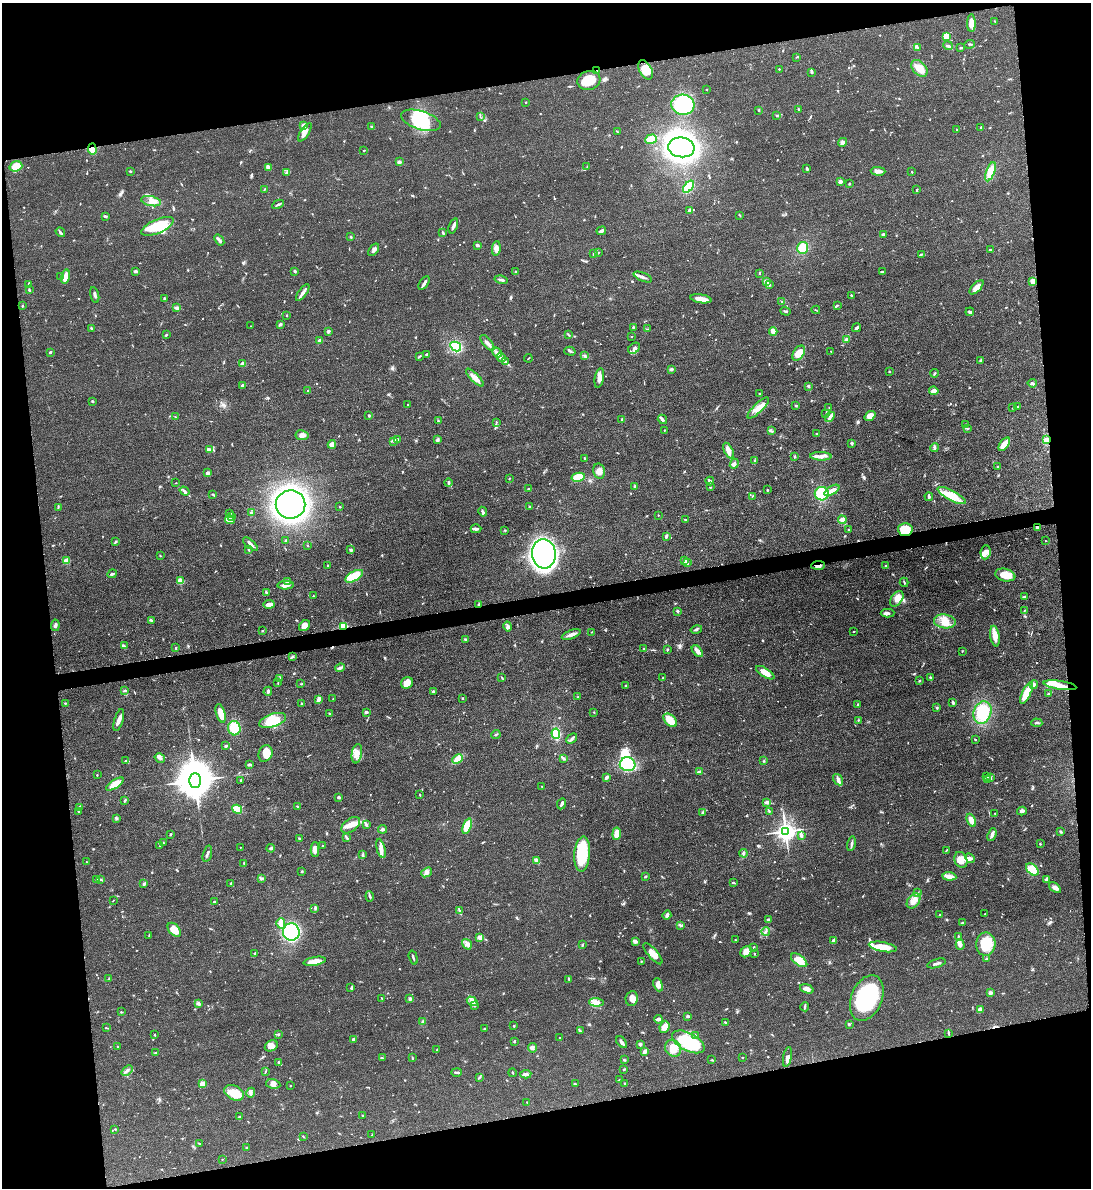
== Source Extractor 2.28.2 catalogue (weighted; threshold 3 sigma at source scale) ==
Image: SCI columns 142-4496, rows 12-4753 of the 4749 x 4765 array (HDU 1 of 3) = the unmasked area's bounding box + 8 px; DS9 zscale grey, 4 x 4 block average (1 PNG px = mean of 4 x 4 image px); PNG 1093 x 1190 px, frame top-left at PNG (2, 3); each listed source drawn as its Kron ellipse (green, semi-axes under 4 px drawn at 4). Shown black and unused: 22% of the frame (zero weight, under 3 of 4 exposures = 2% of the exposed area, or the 3 px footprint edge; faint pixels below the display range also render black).
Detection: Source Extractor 2.28.2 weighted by HDU 2 'WHT'. Background 0.0457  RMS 0.0051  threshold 0.023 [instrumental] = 3 sigma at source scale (4.5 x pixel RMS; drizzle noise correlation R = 1.50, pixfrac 1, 0.05/0.05 arcsec/px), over >= 5 px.
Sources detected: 895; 1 too faint to see at this stretch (4 x 4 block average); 3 inside a brighter object's white glare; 3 cosmic-ray / hot-pixel residue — neither listed nor drawn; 10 coinciding with a brighter row at this scale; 54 inside a brighter listed object's ellipse — not listed separately; of the other 824, all 500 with FLUX_AUTO >= 1.67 (the completeness limit of this list) listed and drawn (324 fainter detections not listed), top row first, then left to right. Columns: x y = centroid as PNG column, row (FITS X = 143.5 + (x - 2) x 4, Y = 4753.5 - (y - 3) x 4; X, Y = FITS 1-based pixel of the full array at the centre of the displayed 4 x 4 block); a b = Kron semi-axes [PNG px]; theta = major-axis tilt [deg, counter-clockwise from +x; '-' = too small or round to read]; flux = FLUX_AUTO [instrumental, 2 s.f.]
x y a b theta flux
995 21 3 2 - 2.1
971 23 9 4 90 31
946 36 4 3 - 30
970 44 5 2 - 3.6
948 46 5 3 - 6.2
961 47 4 2 - 3.2
917 48 3 2 - 2.5
797 57 2 2 - 1.7
919 68 9 6 -46 39
779 69 2 2 - 3.1
646 70 10 6 -62 48
597 71 2 2 - 4
811 73 3 2 - 2.1
589 80 11 9 16 76
706 89 2 2 - 2.9
526 102 2 2 - 5.1
683 105 11 10 - 270
798 109 2 2 - 2.2
758 110 2 2 - 2.1
776 115 4 2 - 2.5
480 117 2 2 - 1.8
421 120 20 9 -17 140
304 125 2 2 - 36
371 127 2 2 - 3.2
981 128 3 2 - 6.1
957 130 2 2 - 1.9
617 131 3 2 - 2.2
305 132 10 3 56 17
651 139 6 4 18 48
842 142 5 3 - 7
681 147 13 10 -7 830
92 149 5 4 - 44
364 150 3 2 - 2.3
399 162 3 3 - 7.6
16 166 6 5 - 45
268 167 3 2 - 20
587 167 3 2 - 2.2
807 169 3 2 - 6.7
130 171 2 2 - 2.2
878 171 7 3 -2 17
286 172 3 2 - 2.8
912 172 2 2 - 2.2
990 172 10 4 70 44
840 182 2 2 - 40
849 183 2 2 - 2.7
688 187 7 3 50 120
264 189 2 2 - 2
917 190 4 2 - 2.7
151 201 10 5 -13 20
278 204 6 2 27 5.5
689 210 3 3 - 4.1
740 215 3 2 - 2.6
105 216 3 2 - 4.4
158 226 17 7 24 120
453 226 8 2 69 11
601 231 5 2 - 7.7
60 232 5 2 - 4.3
443 232 3 2 - 3.1
883 235 3 3 - 7.7
351 237 2 2 - 1.7
219 240 6 2 -51 6.7
477 245 3 3 - 4.4
496 248 7 4 84 15
803 248 6 5 - 40
374 250 7 3 55 9.2
990 250 2 2 - 2.7
598 253 2 2 - 2.6
593 254 2 2 - 2.2
921 254 2 2 - 3
136 271 3 2 - 8.6
295 271 3 2 - 5.1
516 271 2 2 - 3.3
882 272 4 2 - 2.1
759 274 2 2 - 2.2
61 277 3 2 - 3.5
66 277 7 3 76 31
643 277 10 2 -22 10
501 280 6 2 -15 7.2
766 281 3 2 - 16
1033 281 4 3 - 30
424 283 7 2 56 11
29 284 4 2 - 4.2
769 284 3 2 - 4.9
977 287 9 4 45 22
29 290 2 2 - 3.5
303 293 10 3 54 15
95 295 8 2 -76 8.3
851 295 4 2 - 3.2
164 299 3 2 - 7.3
701 299 11 3 -9 37
782 301 2 2 - 2.8
837 305 3 2 - 3.1
22 306 3 2 - 2.4
177 308 3 2 - 9.5
816 310 4 2 - 1.9
786 311 5 2 - 3.9
970 312 4 3 - 4.7
287 315 2 2 - 2
280 324 3 2 - 7.7
251 326 2 2 - 3
633 327 2 2 - 2.2
91 328 3 2 - 2.6
857 328 5 2 - 7.5
648 329 2 2 - 1.7
328 331 2 2 - 25
773 331 4 3 - 25
166 335 3 2 - 2.7
568 335 4 2 - 2.7
631 336 2 2 - 1.8
319 340 4 2 - 2.3
846 340 3 3 - 7.8
487 343 9 3 -50 13
456 346 6 4 -29 120
634 348 6 5 - 10
570 351 6 2 -15 4.4
831 351 2 2 - 1.8
50 352 2 2 - 4.7
497 352 5 3 - 9.3
799 353 8 5 59 42
426 354 3 2 - 3.7
419 356 3 2 - 3
585 356 4 2 - 4.3
501 357 5 3 - 8.6
528 358 4 2 - 2.1
981 361 4 3 - 8.4
505 362 4 2 - 4.7
243 364 2 2 - 51
671 369 3 3 - 5.5
889 371 2 2 - 1.8
934 373 4 2 - 3.7
475 378 12 4 -46 21
599 378 10 4 79 18
1032 383 4 2 - 4.8
243 385 2 2 - 26
808 386 3 3 - 4
308 390 2 2 - 1.7
934 391 5 4 - 12
760 394 4 2 - 2.5
92 401 2 2 - 5.8
408 405 2 2 - 6.1
796 406 3 2 - 2.8
1018 407 2 2 - 2.7
758 408 14 4 44 29
829 408 3 2 - 1.7
1013 408 2 2 - 1.7
826 414 3 2 - 1.9
369 416 2 2 - 2.4
870 416 6 4 37 25
175 417 2 2 - 1.9
830 417 6 4 51 9.4
622 419 4 2 - 5.7
662 419 5 2 - 10
438 421 2 2 - 2.5
496 422 4 2 - 2.9
966 424 2 2 - 3.4
967 428 3 2 - 4.5
664 430 2 2 - 1.8
772 431 2 2 - 2.6
816 434 2 2 - 2.9
302 435 6 5 - 13
397 440 3 3 - 4.6
438 440 4 3 - 5.9
1047 440 4 3 - 16
393 441 2 2 - 2.3
852 443 2 2 - 18
332 444 4 4 - 13
1004 444 7 4 53 46
935 448 4 3 - 6.1
209 450 2 2 - 12
728 451 8 4 -63 18
821 456 10 3 -2 17
794 457 3 2 - 2.5
584 458 4 2 - 2.4
755 461 3 2 - 2.2
734 464 5 3 - 7.5
998 467 2 2 - 2.3
599 471 8 5 -77 18
207 473 2 2 - 35
578 477 7 4 11 72
509 478 2 2 - 2.1
710 481 4 2 - 6.5
176 483 3 2 - 1.7
448 483 4 2 - 5
635 486 2 2 - 5.9
710 487 2 2 - 1.8
529 489 2 2 - 2.2
767 490 2 2 - 2.7
832 490 8 4 32 21
184 491 5 2 - 6.5
213 494 3 2 - 2.9
822 494 7 6 - 99
952 495 15 5 -28 69
752 496 2 2 - 1.8
929 497 4 2 - 8
291 504 15 14 - 1100
58 507 3 2 - 2.7
340 507 2 2 - 2.6
530 507 3 2 - 3.8
483 512 5 2 - 6.7
251 513 3 2 - 3.2
229 514 3 3 - 4.8
658 515 2 2 - 2.6
231 517 4 2 - 4.6
685 519 2 2 - 3.9
230 520 5 3 - 18
842 520 4 4 - 13
1037 528 3 2 - 5.9
476 529 5 2 - 11
505 530 3 2 - 2.4
849 530 2 2 - 1.8
905 530 7 6 - 75
666 536 4 2 - 6.1
286 541 3 3 - 4.7
1045 541 2 2 - 2.4
115 542 4 2 - 3.4
251 544 9 2 -40 11
308 545 2 2 - 1.8
249 550 4 2 - 3
351 550 3 2 - 6
986 552 7 5 83 16
544 554 15 11 -83 1200
160 556 2 2 - 1.8
66 561 2 2 - 94
685 561 3 2 - 18
687 562 3 2 - 5.7
328 565 2 2 - 8.1
818 565 7 2 4 9.3
886 566 2 2 - 3.7
112 574 5 2 - 5.8
1005 575 10 6 -11 49
354 576 10 5 29 69
180 581 2 2 - 140
287 582 4 3 - 5.8
904 582 5 2 - 3.6
285 585 8 3 4 21
266 593 3 2 - 3.2
313 596 2 2 - 4.1
1024 597 3 2 - 5.2
897 599 8 5 54 21
269 604 5 3 - 27
479 605 3 2 - 4.3
1024 610 2 2 - 1.8
677 611 3 2 - 4.2
888 613 7 3 1 9.3
151 620 4 2 - 3.8
945 621 11 7 -8 37
55 625 6 3 83 6.8
304 626 6 5 - 17
343 626 2 2 - 270
508 626 5 2 - 5.7
696 629 6 2 14 4.3
262 631 2 2 - 2.5
854 631 2 2 - 1.8
592 632 3 2 - 1.7
571 634 10 3 21 17
995 636 10 4 -80 27
465 639 3 2 - 3.4
124 646 3 2 - 3.2
176 648 2 2 - 3.8
644 648 2 2 - 2.1
667 649 3 2 - 2.6
697 651 7 3 -48 16
962 652 2 2 - 1.8
292 657 2 2 - 2.8
340 668 5 2 - 9.4
765 673 10 4 -33 28
502 677 3 2 - 3.2
663 678 2 2 - 2.3
930 678 3 2 - 4.6
280 679 3 2 - 2.7
919 681 2 2 - 3
278 682 2 2 - 1.7
407 683 6 5 - 31
301 684 3 2 - 2.5
1034 685 4 3 - 9.2
1060 685 16 4 -8 32
626 686 2 2 - 4.2
125 691 4 2 - 2.6
268 691 4 2 - 4.5
433 692 3 3 - 3.4
1027 693 12 4 63 68
1048 694 2 2 - 3.8
578 697 3 2 - 2.4
463 698 3 2 - 2
319 699 3 3 - 16
333 699 2 2 - 1.7
953 702 3 2 - 5.7
65 703 2 2 - 2.9
301 704 3 2 - 3.7
858 705 4 2 - 4
937 708 2 2 - 3.4
366 712 3 2 - 6
594 712 2 2 - 1.7
221 713 9 4 -74 52
330 713 2 2 - 5
982 713 11 8 72 100
119 720 11 3 73 22
273 720 14 6 18 82
670 720 8 5 -43 41
858 720 2 2 - 1.9
1037 723 6 2 -4 4.6
234 728 7 6 - 110
496 734 4 2 - 3.5
556 734 5 3 - 190
572 739 6 2 43 6.8
975 739 2 2 - 3.1
226 746 3 2 - 4.8
265 754 8 7 - 48
357 754 10 5 81 23
160 758 6 3 -33 6.3
457 759 5 3 - 69
563 759 3 3 - 3.6
126 761 4 3 - 4.8
764 761 3 2 - 2.1
249 764 4 3 - 3.9
628 764 8 7 - 180
700 772 3 2 - 3.2
97 775 2 2 - 2.5
606 777 3 2 - 16
987 777 3 2 - 3.3
990 777 3 2 - 1.8
987 779 2 2 - 3.7
241 780 2 2 - 2.3
838 780 6 3 -58 10
195 781 7 6 - 10000
115 784 10 3 33 46
542 787 2 2 - 1.7
419 794 2 2 - 1.8
339 797 3 2 - 5.6
125 801 4 2 - 4
766 802 4 2 - 7.4
562 804 6 2 65 6.8
297 806 2 2 - 2.7
80 807 4 2 - 4.4
237 809 5 3 - 39
78 811 2 2 - 2
769 811 3 2 - 2.2
1022 811 5 2 - 11
703 812 2 2 - 5.4
995 813 2 2 - 1.8
116 818 3 3 - 4.8
971 820 7 3 -65 29
366 824 3 2 - 3.6
351 825 11 6 37 28
467 826 8 4 69 53
383 829 4 3 - 6.1
785 831 3 3 - 2000
1061 832 3 2 - 4.3
171 834 2 2 - 4
617 834 6 3 83 34
801 835 3 3 - 4.4
992 835 6 3 69 8.6
347 837 2 2 - 1.8
299 839 3 2 - 2.5
164 843 2 2 - 2.1
851 844 7 2 78 6.7
1040 844 2 2 - 2.5
160 846 2 2 - 2.3
323 846 3 2 - 1.7
240 847 2 2 - 2.4
271 848 4 4 - 5.8
381 848 10 3 -76 16
315 849 7 4 -89 13
946 850 3 2 - 2.3
744 853 4 2 - 2.5
207 854 8 2 74 7.3
582 854 17 8 85 130
363 855 3 2 - 3
970 858 5 4 - 8.8
961 860 8 6 -67 31
537 861 4 3 - 21
86 862 3 2 - 2.1
244 864 2 2 - 1.8
1032 869 7 5 -41 64
302 872 3 2 - 2.4
427 872 6 4 39 13
949 876 7 3 -6 25
646 877 3 2 - 2.5
101 879 2 2 - 1.9
261 879 3 2 - 6.7
1047 879 3 2 - 7.1
96 880 3 2 - 2.7
733 883 4 2 - 2.9
144 884 4 2 - 4.4
231 884 3 2 - 2.9
1055 888 7 4 -39 12
917 893 4 2 - 3.8
370 896 5 2 - 4.8
113 900 2 2 - 1.7
214 901 3 2 - 2.3
914 901 8 5 52 21
315 908 3 2 - 2.1
460 911 3 2 - 2.3
985 914 2 2 - 2
667 915 5 3 - 9.1
940 915 2 2 - 1.7
769 919 4 2 - 3.8
281 923 5 4 - 25
962 923 2 2 - 14
680 925 4 2 - 4.3
174 930 8 5 -48 40
766 931 4 2 - 4.2
291 932 8 8 - 540
149 935 3 2 - 2.3
480 937 2 2 - 68
958 937 4 2 - 2.9
736 940 2 2 - 2.6
635 941 4 3 - 6.2
834 941 2 2 - 37
467 944 5 2 - 6.7
986 944 11 9 88 94
583 945 2 2 - 2.3
960 945 5 2 - 15
754 947 2 2 - 2.3
883 947 14 4 -10 63
746 952 6 5 - 20
255 953 3 2 - 3.6
653 954 13 5 -49 33
754 954 2 2 - 2.9
413 958 7 2 -73 4.6
986 959 4 2 - 4
799 960 9 5 -36 38
315 961 11 3 10 37
641 961 2 2 - 1.9
936 963 10 2 17 9.8
109 978 3 2 - 2
569 979 3 2 - 2.1
658 985 7 4 -69 23
351 988 3 2 - 2.1
807 989 7 4 -20 14
990 993 2 2 - 42
382 998 2 2 - 2
409 998 3 3 - 4
632 998 7 6 - 18
867 998 24 15 68 260
472 1001 6 3 -30 12
596 1002 7 3 -2 13
198 1003 4 4 - 5.5
475 1006 2 2 - 2.2
805 1007 4 2 - 5.6
980 1010 3 3 - 14
121 1012 2 2 - 2.3
688 1016 3 3 - 3.6
658 1019 4 3 - 6.6
423 1022 3 3 - 5
725 1022 2 2 - 4.1
849 1024 3 2 - 3.4
513 1026 3 2 - 2.1
664 1027 6 5 - 22
106 1028 4 2 - 2
485 1029 2 2 - 9.1
580 1031 3 2 - 2.5
949 1034 3 2 - 2.6
155 1035 2 2 - 1.8
279 1035 2 2 - 1.9
695 1035 3 2 - 2.8
560 1038 2 2 - 3.8
354 1039 3 2 - 9.3
514 1041 3 2 - 2.8
622 1042 7 2 -48 11
688 1042 18 9 -28 180
640 1044 2 2 - 9.3
117 1046 2 2 - 2
271 1046 7 5 28 21
532 1048 5 3 - 7.4
673 1048 9 7 -53 39
437 1050 2 2 - 2.2
645 1052 3 2 - 15
155 1053 2 2 - 2.2
787 1057 10 4 79 11
382 1058 3 2 - 2.4
412 1058 4 2 - 2.5
742 1058 2 2 - 2.3
624 1060 2 2 - 2.9
712 1060 3 2 - 2.4
279 1063 3 2 - 3.2
127 1070 6 2 42 7.8
624 1070 3 2 - 2
266 1071 3 2 - 2.2
457 1072 5 2 - 5.2
512 1073 4 2 - 2.6
526 1074 5 3 - 10
479 1077 3 2 - 2.8
619 1080 2 2 - 1.7
625 1083 3 2 - 2.7
203 1084 3 2 - 16
273 1084 7 4 -12 13
575 1084 3 2 - 3.8
290 1086 2 2 - 1.7
234 1093 10 7 -28 55
251 1093 5 2 - 5.6
527 1102 2 2 - 3.5
363 1116 2 2 - 2.5
239 1117 3 2 - 2.7
115 1129 2 2 - 2.1
372 1135 2 2 - 2.1
303 1136 3 2 - 1.7
199 1144 2 2 - 2.9
246 1148 3 2 - 2.6
222 1159 2 2 - 1.7
Overlapping masked pixels (flux is a lower limit): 7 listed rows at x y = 597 71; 92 149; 1047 440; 905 530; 818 565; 479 605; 343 626
Diffuse or blended objects may show on this block-average render without a row.